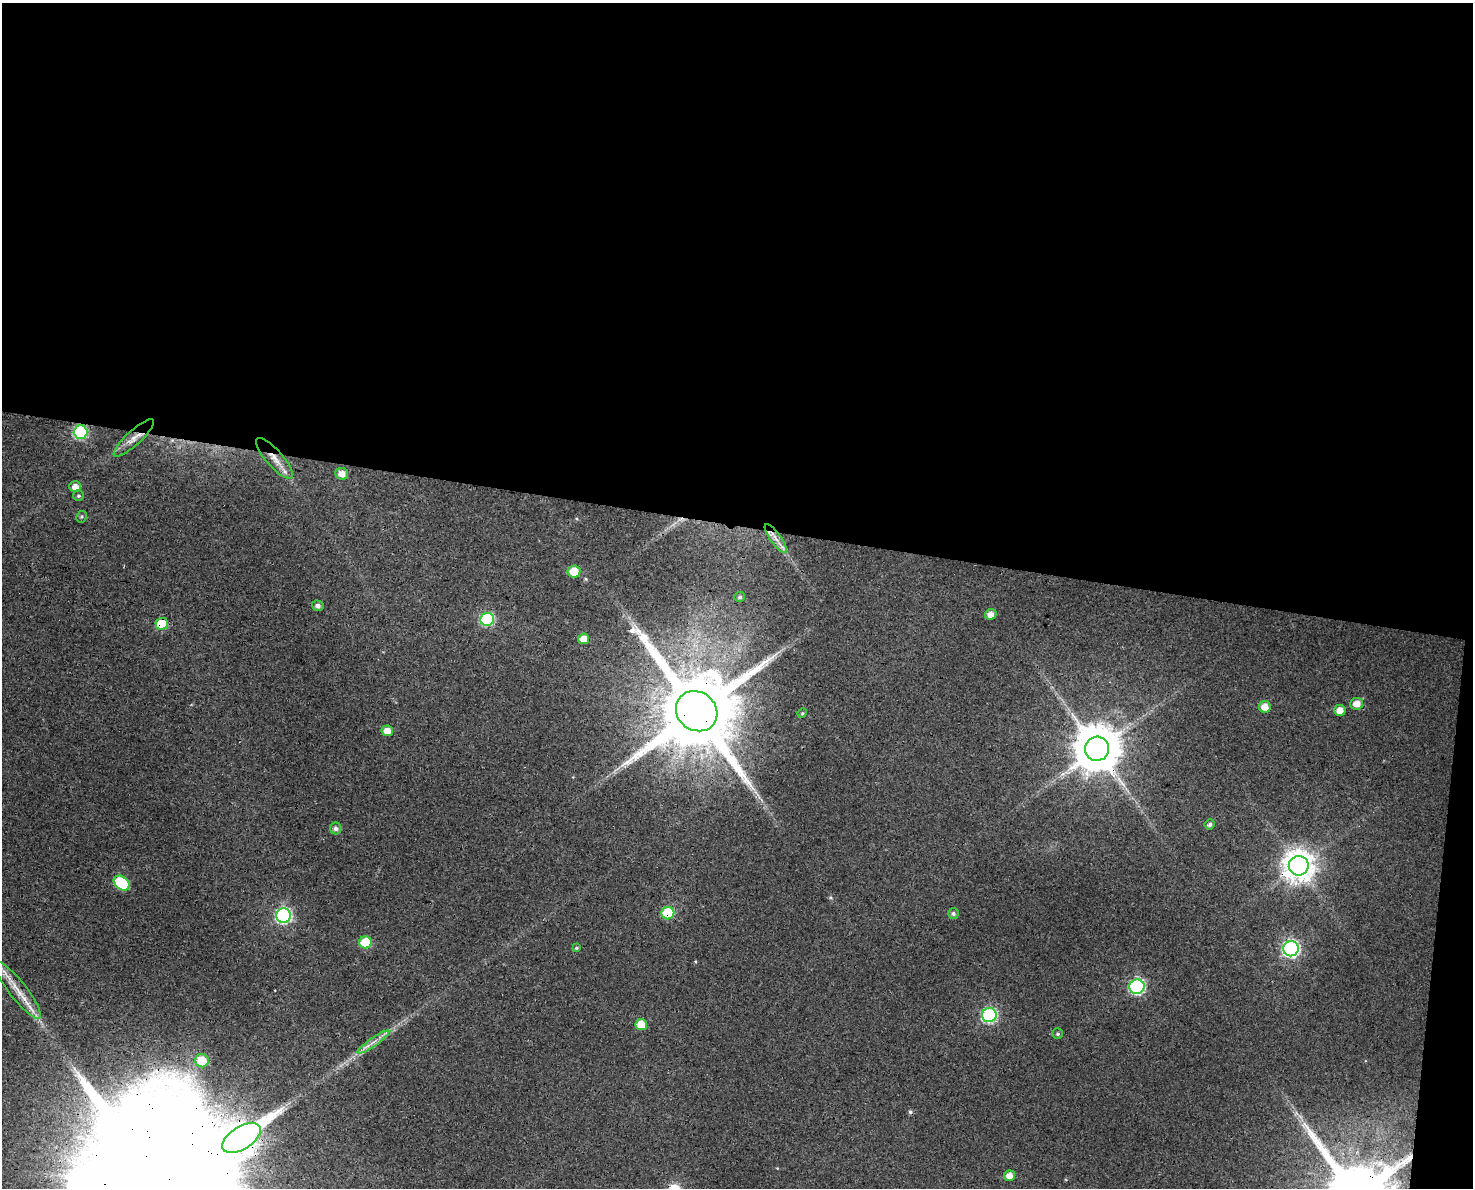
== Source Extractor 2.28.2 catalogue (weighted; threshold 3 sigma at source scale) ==
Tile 3 of 3 x 4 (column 3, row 1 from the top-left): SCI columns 3286-4756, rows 3570-4755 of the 5041 x 4776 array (HDU 1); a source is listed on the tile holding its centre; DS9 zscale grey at full resolution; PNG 1475 x 1190 px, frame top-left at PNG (2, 3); each listed source drawn as its Kron ellipse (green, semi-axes under 4 px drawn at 4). Shown black and unused: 45% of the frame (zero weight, under 3 of 4 exposures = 5% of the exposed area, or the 3 px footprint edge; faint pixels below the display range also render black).
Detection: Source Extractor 2.28.2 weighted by HDU 2 'WHT'; one run over the whole footprint, this tile lists its part. Background 0.0285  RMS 0.0044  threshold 0.0196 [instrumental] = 3 sigma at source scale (4.5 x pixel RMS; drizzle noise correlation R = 1.50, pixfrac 1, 0.0396/0.0396 arcsec/px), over >= 5 px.
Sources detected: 44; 2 cosmic-ray / hot-pixel residue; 1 long thin detection or spike segment (spike, bleed or trail) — neither listed nor drawn; the other 41 listed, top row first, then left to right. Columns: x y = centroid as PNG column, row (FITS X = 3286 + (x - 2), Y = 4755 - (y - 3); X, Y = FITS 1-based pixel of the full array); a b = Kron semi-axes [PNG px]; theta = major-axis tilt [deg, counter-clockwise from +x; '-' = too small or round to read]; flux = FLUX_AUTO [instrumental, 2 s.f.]
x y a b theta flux
80 432 7 7 - 62
134 438 26 7 42 4.7
274 458 26 8 -48 5.9
342 474 6 6 - 3.4
75 487 6 5 - 3.1
79 496 5 5 - 0.8
82 517 6 5 - 0.7
776 538 17 5 -54 3.8
574 571 6 6 - 8.5
740 597 5 5 - 0.91
318 606 6 5 - 1.6
991 614 6 5 - 3.1
487 619 7 6 - 48
162 624 6 6 - 13
584 639 5 5 - 3.9
1357 704 6 6 - 4.2
1265 707 6 5 - 5.1
1340 710 6 5 - 4.1
697 711 21 19 -38 7900
802 713 5 4 - 0.53
387 731 5 5 - 4.1
1097 749 12 12 - 2000
1210 824 5 4 - 1.2
336 828 6 6 - 1.6
1299 866 10 9 - 720
122 883 9 6 -38 27
668 913 6 6 - 23
953 913 5 5 - 1.1
283 915 7 7 - 90
366 942 6 6 - 15
576 948 4 4 - 0.57
1291 949 8 7 - 130
1137 987 7 7 - 84
17 990 36 8 -52 9.1
989 1015 7 7 - 77
641 1025 6 5 - 8.4
1058 1034 5 5 - 0.77
373 1042 19 3 35 2.8
202 1061 7 6 - 11
241 1138 21 11 33 470
1010 1176 5 5 - 3.7
Overlapping masked pixels (flux is a lower limit): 10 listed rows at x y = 80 432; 274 458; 776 538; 162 624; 697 711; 1097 749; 1299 866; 668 913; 17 990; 241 1138
Isophote crosses this tile's border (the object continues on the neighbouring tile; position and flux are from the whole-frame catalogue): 1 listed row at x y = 241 1138